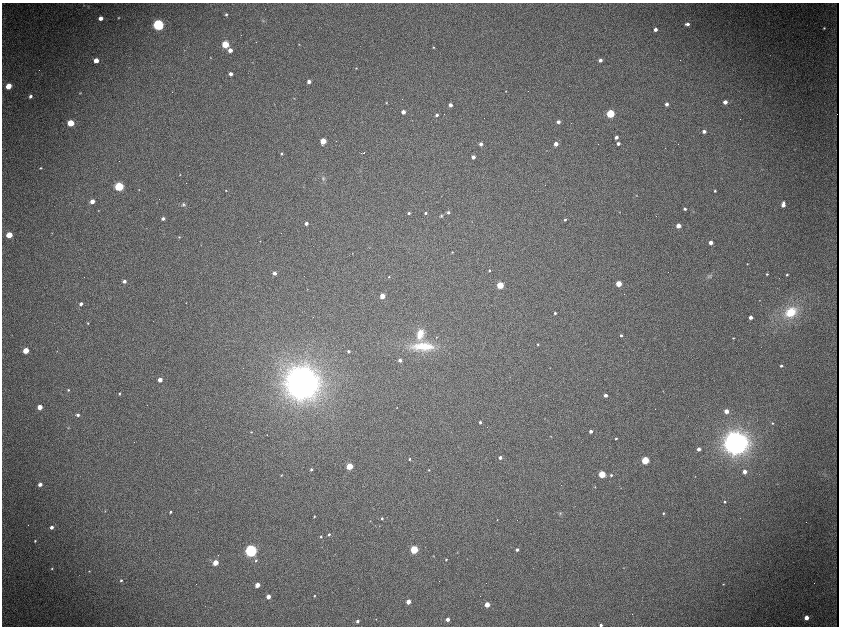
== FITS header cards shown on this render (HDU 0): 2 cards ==
NAXIS1  =                 1674 /fastest changing axis
NAXIS2  =                 1248 /next to fastest changing axis

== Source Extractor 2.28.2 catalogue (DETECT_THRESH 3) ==
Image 1674 x 1248 px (HDU 0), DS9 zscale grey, zoomed out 1/2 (1 PNG px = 2 x 2 image px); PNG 841 x 628 px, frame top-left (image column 2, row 1247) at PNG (2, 3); no overlay
Background 9630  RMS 79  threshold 238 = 3 sigma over >= 5 px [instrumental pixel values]
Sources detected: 212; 32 cannot appear on this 1/2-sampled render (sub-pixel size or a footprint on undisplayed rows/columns) and are not listed; the other 180 listed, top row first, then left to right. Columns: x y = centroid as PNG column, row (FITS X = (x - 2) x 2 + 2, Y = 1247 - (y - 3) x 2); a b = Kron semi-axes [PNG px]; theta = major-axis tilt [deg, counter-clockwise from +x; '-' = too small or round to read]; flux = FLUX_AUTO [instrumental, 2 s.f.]
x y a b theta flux
84 5 3 2 - 7.7e+03
226 14 3 3 - 2.4e+04
101 18 4 3 - 1.4e+05
118 18 3 2 - 1.3e+04
263 20 5 4 - 2.2e+04
687 24 4 3 - 7.0e+04
158 25 5 5 - 3.2e+06
824 28 3 3 - 1.7e+04
655 30 3 3 - 7.9e+04
225 44 4 3 - 1.0e+06
299 44 3 2 - 8.6e+03
433 47 3 2 - 1.5e+04
230 50 3 3 - 1.6e+05
210 58 3 2 - 8.7e+03
96 60 4 3 - 2.2e+05
600 60 3 3 - 7.4e+04
356 68 3 3 - 1.2e+04
39 70 2 1 - 2.8e+04
231 74 3 3 - 9.0e+04
309 82 3 3 - 1.2e+05
8 86 4 3 - 3.9e+05
506 91 2 2 - 8.2e+03
80 93 4 3 - 1.1e+04
30 96 3 3 - 4.2e+04
294 98 3 2 - 6.6e+03
725 102 3 3 - 1.2e+05
386 103 3 3 - 1.3e+04
274 104 2 2 - 6.5e+03
667 104 3 3 - 7.0e+04
450 105 3 3 - 1.2e+05
403 112 3 3 - 1.5e+05
610 114 4 4 - 1.5e+06
437 115 3 3 - 4.1e+04
412 120 3 2 - 5.8e+03
558 122 3 3 - 9.4e+04
71 123 4 3 - 7.2e+05
704 131 3 3 - 8.9e+04
616 137 3 3 - 8.0e+04
323 141 3 3 - 5.8e+05
481 144 3 3 - 8.9e+04
556 144 3 3 - 1.6e+05
618 144 3 3 - 6.9e+04
364 152 3 1 - 3.4e+04
282 153 3 3 - 2.4e+04
361 153 2 1 - 4.8e+03
473 157 3 3 - 1.1e+05
40 168 3 2 - 1.4e+04
180 175 3 2 - 1.0e+04
323 178 7 5 -76 3.9e+04
119 186 4 4 - 1.9e+06
303 187 3 2 - 5.4e+03
139 190 3 2 - 8.9e+03
226 190 3 2 - 1.2e+04
715 191 3 3 - 2.3e+04
441 196 3 2 - 4.7e+03
636 196 3 2 - 8.8e+03
92 201 3 3 - 1.7e+05
183 204 5 5 - 3.5e+04
783 205 5 3 - 1.1e+05
685 209 3 3 - 3.7e+04
98 210 3 2 - 6.9e+03
448 212 3 3 - 3.8e+04
620 212 2 2 - 6.8e+03
409 213 3 3 - 4.1e+04
425 213 2 2 - 3.1e+04
441 216 5 4 - 2.4e+04
163 218 3 3 - 6.4e+04
565 220 3 2 - 3.1e+04
472 222 3 2 - 4.9e+03
306 223 3 3 - 9.9e+04
678 226 3 3 - 2.3e+05
52 233 2 2 - 5.5e+03
9 235 4 3 - 5.3e+05
179 237 3 2 - 1.1e+04
260 241 3 2 - 7.2e+03
711 243 3 3 - 1.5e+05
201 245 2 2 - 6.0e+03
452 252 2 2 - 1.2e+04
352 253 2 2 - 5.4e+03
747 264 3 3 - 1.0e+04
489 270 2 2 - 2.0e+04
274 273 3 3 - 9.1e+04
767 274 3 3 - 2.1e+04
787 275 2 2 - 2.2e+04
709 276 10 4 28 4.2e+04
389 277 3 2 - 1.5e+04
124 281 3 3 - 7.8e+04
619 284 3 3 - 4.9e+05
500 285 3 3 - 8.5e+05
307 289 2 1 - 5.8e+03
382 296 3 3 - 3.5e+05
759 300 2 2 - 4.8e+03
186 303 3 2 - 6.2e+03
81 304 3 3 - 6.1e+04
791 312 17 12 34 5.7e+05
555 313 3 3 - 2.9e+04
750 317 3 3 - 1.0e+05
88 323 3 3 - 1.6e+04
420 334 13 8 77 2.7e+05
621 335 3 2 - 2.9e+04
436 337 4 2 - 1.0e+04
733 338 3 2 - 1.4e+04
538 344 3 3 - 1.6e+04
423 346 27 10 -1 7.0e+05
26 350 4 3 - 4.8e+05
57 351 3 2 - 6.9e+03
348 351 3 3 - 4.5e+04
400 360 3 3 - 7.3e+04
781 366 3 3 - 3.3e+04
160 380 3 3 - 1.6e+05
302 382 15 15 - 2.1e+07
68 390 3 3 - 1.7e+04
663 391 3 2 - 5.2e+03
120 393 3 2 - 1.9e+04
605 395 3 3 - 9.5e+04
40 407 3 3 - 2.5e+05
397 408 2 2 - 7.5e+03
726 411 3 3 - 1.7e+05
78 415 3 3 - 5.4e+04
480 422 3 3 - 3.8e+04
772 423 3 3 - 1.4e+04
69 428 3 2 - 8.1e+03
591 431 3 3 - 8.2e+04
251 432 3 3 - 1.1e+04
267 435 3 2 - 8.2e+03
551 436 3 2 - 9.9e+03
616 438 3 2 - 2.3e+04
736 443 11 11 - 1.4e+07
699 449 3 3 - 1.1e+05
500 458 3 3 - 7.1e+04
410 459 3 3 - 2.8e+04
645 460 3 3 - 1.1e+06
349 466 3 3 - 7.5e+05
311 469 3 2 - 3.8e+04
429 470 2 2 - 1.2e+04
745 471 3 3 - 1.3e+05
602 474 3 3 - 9.4e+05
281 475 4 3 - 1.3e+04
611 475 3 3 - 3.3e+04
695 476 2 2 - 4.4e+03
40 484 3 3 - 8.8e+04
595 487 3 3 - 9.5e+03
725 502 3 3 - 1.8e+04
373 508 2 2 - 5.8e+03
105 511 3 2 - 8.0e+03
170 512 3 2 - 2.3e+04
663 513 3 3 - 1.9e+04
560 514 5 4 - 2.2e+04
314 516 3 2 - 1.3e+04
382 518 3 3 - 2.7e+04
497 520 3 2 - 8.8e+03
370 521 3 2 - 6.3e+03
375 525 3 2 - 6.2e+03
51 527 4 3 - 7.8e+04
329 534 3 3 - 3.3e+04
321 536 3 3 - 2.6e+04
35 541 3 2 - 1.6e+04
517 549 3 3 - 5.3e+04
414 550 4 3 - 1.2e+06
251 551 5 5 - 3.6e+06
434 556 3 3 - 8.2e+03
446 560 3 2 - 1.6e+04
256 561 4 3 - 2.6e+04
215 562 3 3 - 3.6e+05
624 568 3 2 - 8.0e+03
52 569 3 3 - 1.6e+04
89 571 3 3 - 1.1e+04
121 580 3 3 - 2.5e+04
723 584 3 2 - 1.2e+04
257 585 4 3 - 2.2e+05
268 596 3 3 - 1.5e+05
314 596 3 2 - 1.5e+04
408 601 3 3 - 2.4e+05
487 604 3 3 - 2.6e+05
632 614 2 1 - 8.9e+03
806 618 3 3 - 1.5e+05
376 619 2 2 - 6.5e+03
447 619 3 3 - 8.7e+04
357 621 3 3 - 4.8e+04
601 625 3 3 - 4.1e+04
At the frame edge (FLAGS 8, measured only in part): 1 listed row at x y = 601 625
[32 sub-pixel or undisplayed-footprint detections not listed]